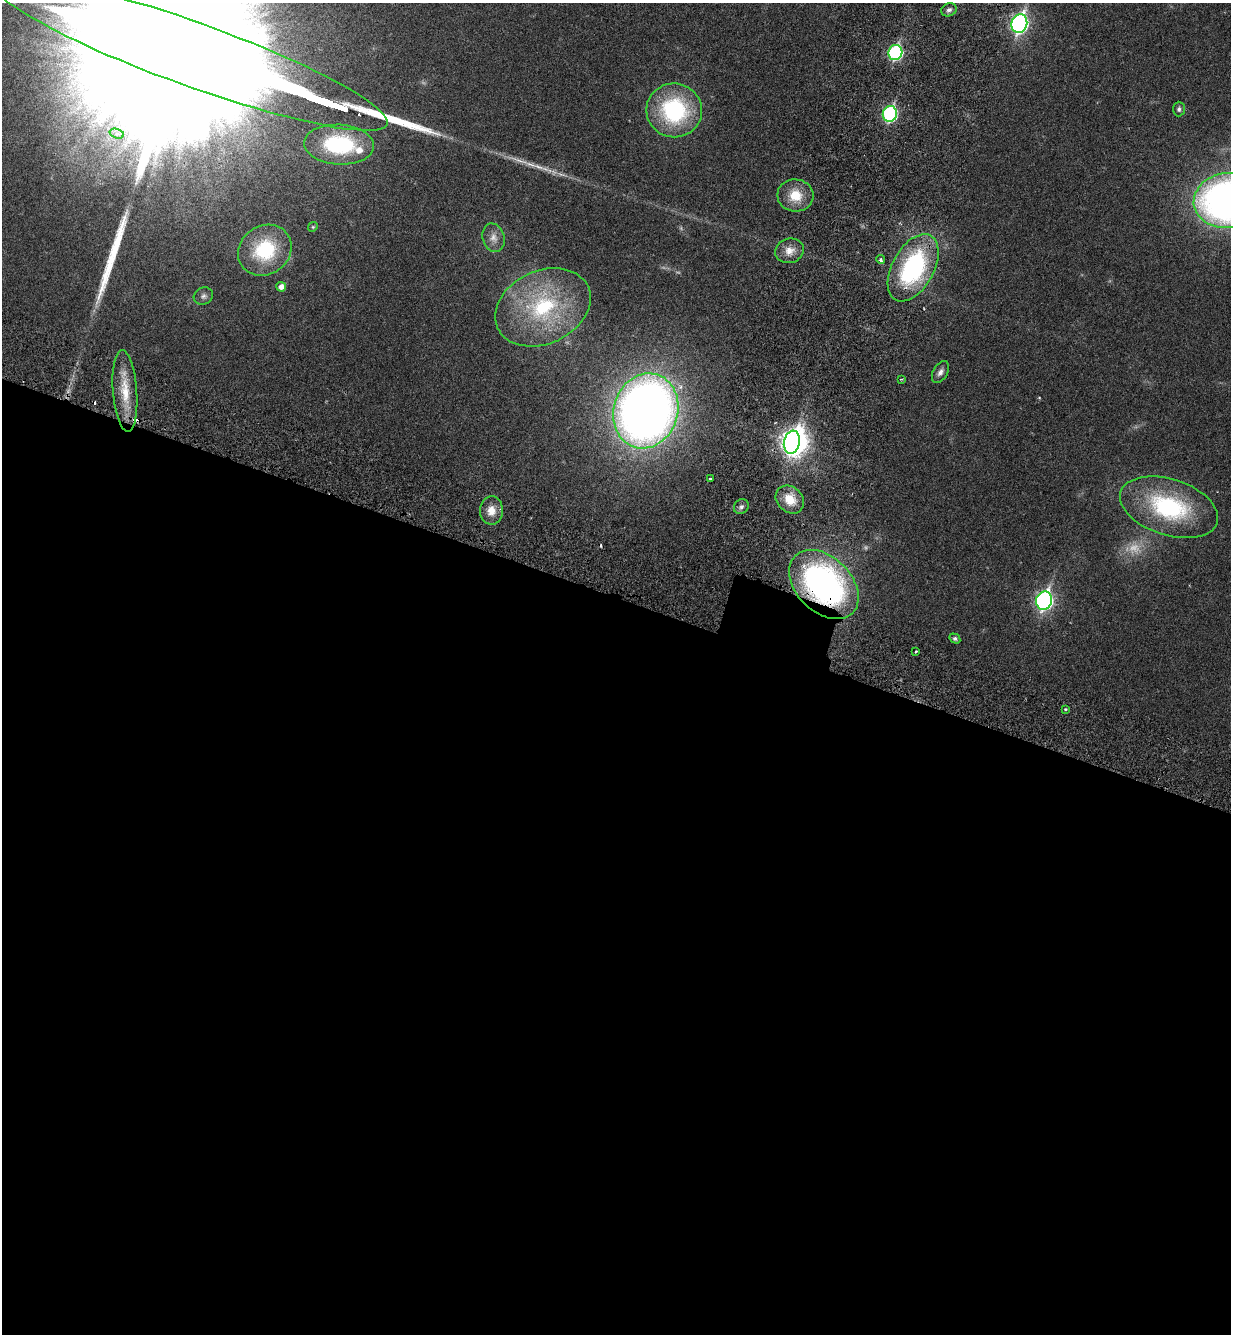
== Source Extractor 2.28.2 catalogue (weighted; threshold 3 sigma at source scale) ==
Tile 14 of 4 x 4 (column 2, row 4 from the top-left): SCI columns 1452-2680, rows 77-1408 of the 5486 x 5479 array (HDU 1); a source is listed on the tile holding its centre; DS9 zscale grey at full resolution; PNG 1233 x 1336 px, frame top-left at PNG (2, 3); each listed source drawn as its Kron ellipse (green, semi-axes under 4 px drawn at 4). Shown black and unused: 56% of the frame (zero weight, under 3 of 6 exposures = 5% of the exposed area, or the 3 px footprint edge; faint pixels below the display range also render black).
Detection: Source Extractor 2.28.2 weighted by HDU 2 'WHT'; one run over the whole footprint, this tile lists its part. Background 0.0331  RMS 0.0029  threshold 0.012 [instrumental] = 3 sigma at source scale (4.09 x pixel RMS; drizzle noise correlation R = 1.36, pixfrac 0.8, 0.05/0.05 arcsec/px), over >= 5 px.
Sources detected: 42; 1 too faint to see at this stretch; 1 inside a brighter object's white glare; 3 cosmic-ray / hot-pixel residue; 1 long thin detection or spike segment (spike, bleed or trail) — neither listed nor drawn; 1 inside a brighter listed object's ellipse — not listed separately; the other 35 listed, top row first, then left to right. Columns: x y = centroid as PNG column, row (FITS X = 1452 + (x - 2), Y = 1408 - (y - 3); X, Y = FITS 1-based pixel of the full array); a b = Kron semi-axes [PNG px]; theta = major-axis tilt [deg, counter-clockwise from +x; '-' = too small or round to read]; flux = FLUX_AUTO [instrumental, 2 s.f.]
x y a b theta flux
949 10 8 6 25 0.93
1019 24 9 7 72 91
895 52 8 7 - 36
191 54 208 32 -20 92000
1179 109 7 6 - 0.69
674 110 28 27 - 31
890 114 8 7 - 42
117 134 7 4 -17 0.91
339 145 35 20 -3 25
795 195 18 16 -5 6.1
1228 200 34 27 6 160
313 227 5 4 - 0.33
493 238 14 11 -73 2.3
265 250 28 24 35 16
789 251 14 12 17 3
881 260 4 4 - 0.62
913 268 36 21 61 40
281 287 5 5 - 1.5
203 296 10 8 26 1
543 307 50 36 25 31
940 372 12 7 60 1.3
901 379 3 3 - 0.27
125 391 41 12 -86 8.1
646 411 38 32 71 280
792 442 12 8 80 160
710 479 3 3 - 0.48
790 500 15 12 -45 5
741 507 8 7 - 0.81
1169 507 51 28 -18 32
491 510 14 11 -88 3.2
824 584 40 27 -45 88
1044 601 9 8 - 83
955 638 6 4 -31 0.65
916 651 3 2 - 0.26
1065 709 3 3 - 0.36
Overlapping masked pixels (flux is a lower limit): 1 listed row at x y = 824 584
Isophote crosses this tile's border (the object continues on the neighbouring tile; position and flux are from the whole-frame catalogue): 2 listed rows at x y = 191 54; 1228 200